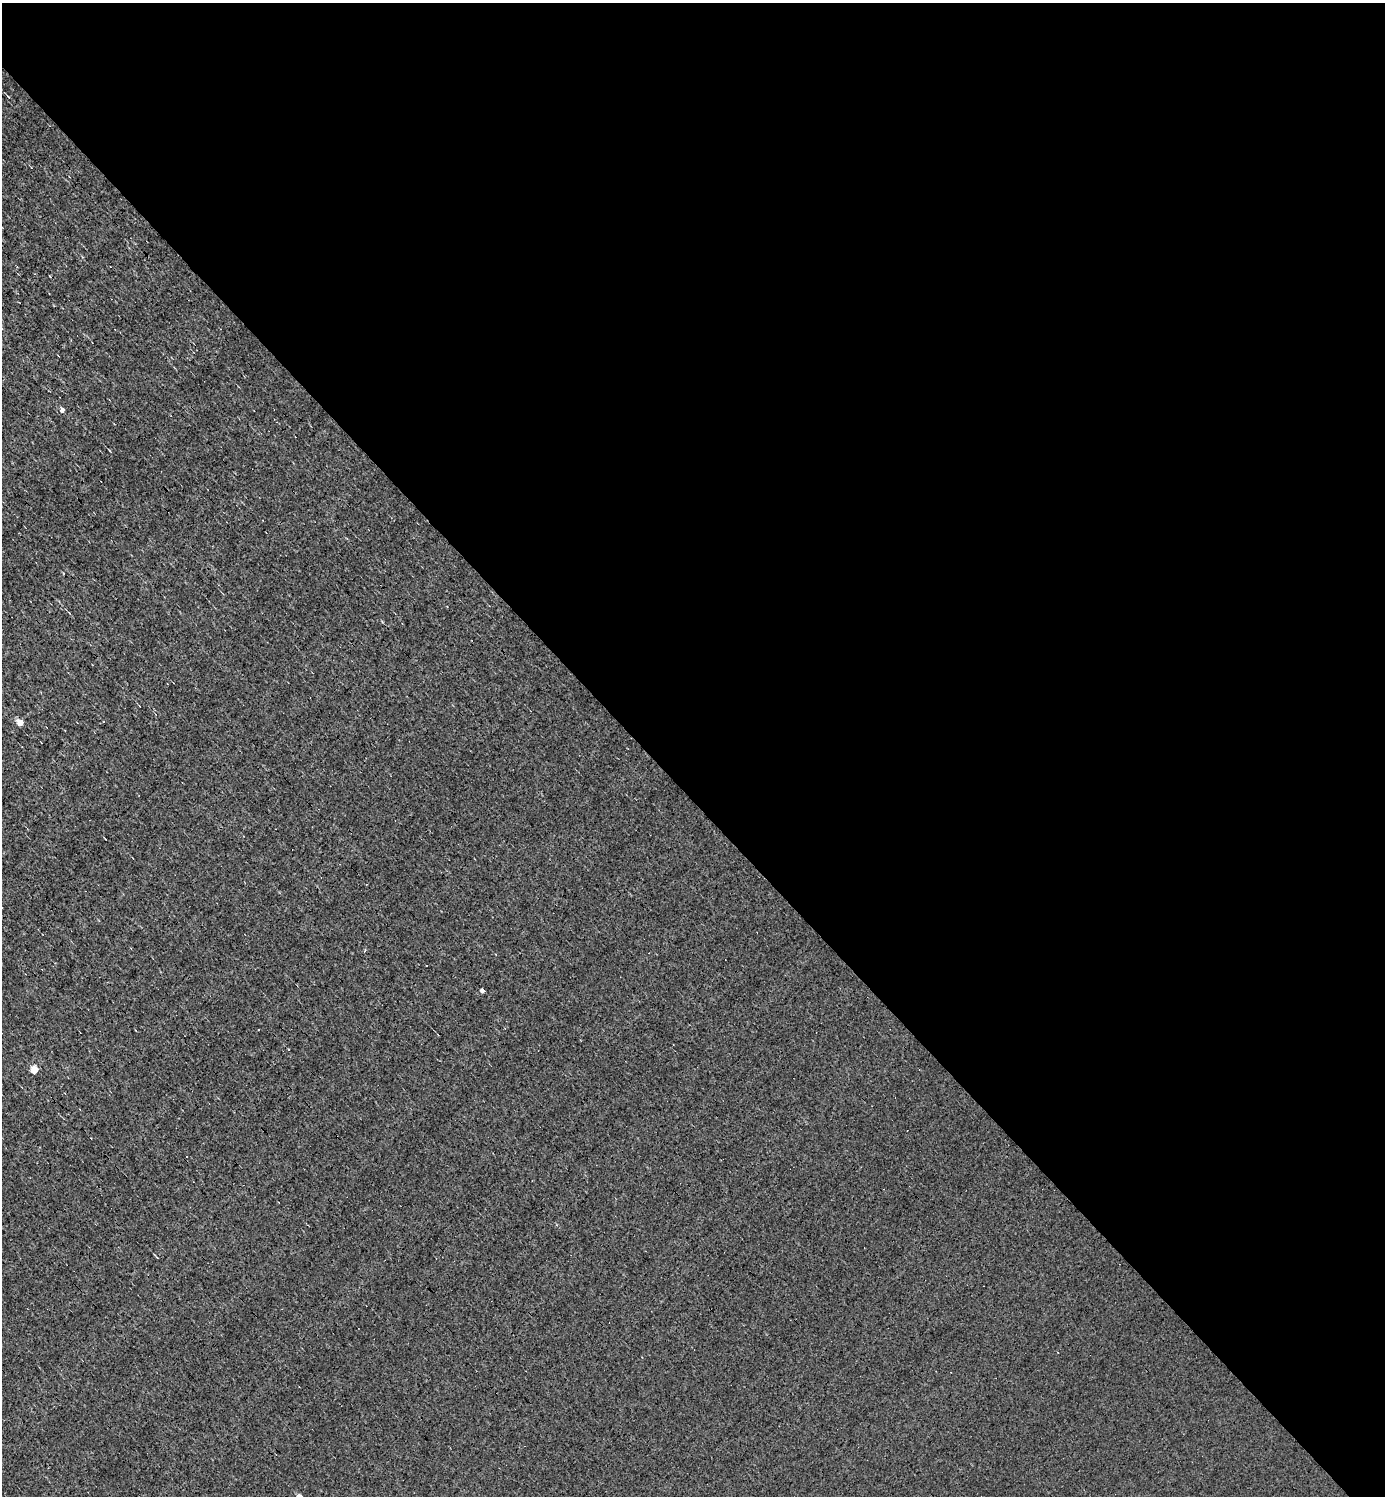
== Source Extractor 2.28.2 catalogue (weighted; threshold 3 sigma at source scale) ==
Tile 8 of 4 x 4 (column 4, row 2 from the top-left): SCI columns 4444-5826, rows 2989-4482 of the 5976 x 5976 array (HDU 1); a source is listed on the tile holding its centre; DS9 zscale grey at full resolution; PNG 1387 x 1498 px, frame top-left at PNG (2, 3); no overlay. Shown black and unused: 53% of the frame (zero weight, under 3 of 4 exposures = <1% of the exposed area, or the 3 px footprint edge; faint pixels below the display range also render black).
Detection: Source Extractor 2.28.2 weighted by HDU 2 'WHT'; one run over the whole footprint, this tile lists its part. Background 0.0079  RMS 0.058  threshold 0.261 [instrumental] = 3 sigma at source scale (4.5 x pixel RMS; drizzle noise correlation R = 1.50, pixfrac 1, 0.05/0.05 arcsec/px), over >= 5 px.
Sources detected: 9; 3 cosmic-ray / hot-pixel residue — not listed; the other 6 listed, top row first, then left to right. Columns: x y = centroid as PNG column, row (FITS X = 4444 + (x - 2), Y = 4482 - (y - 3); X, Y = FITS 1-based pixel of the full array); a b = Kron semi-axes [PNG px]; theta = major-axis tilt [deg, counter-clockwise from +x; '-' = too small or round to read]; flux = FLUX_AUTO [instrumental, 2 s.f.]
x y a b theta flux
8 96 5 3 - 5.6
62 410 4 4 - 41
110 451 3 2 - 4.8
20 723 5 5 - 87
482 991 4 4 - 24
34 1070 5 5 - 150